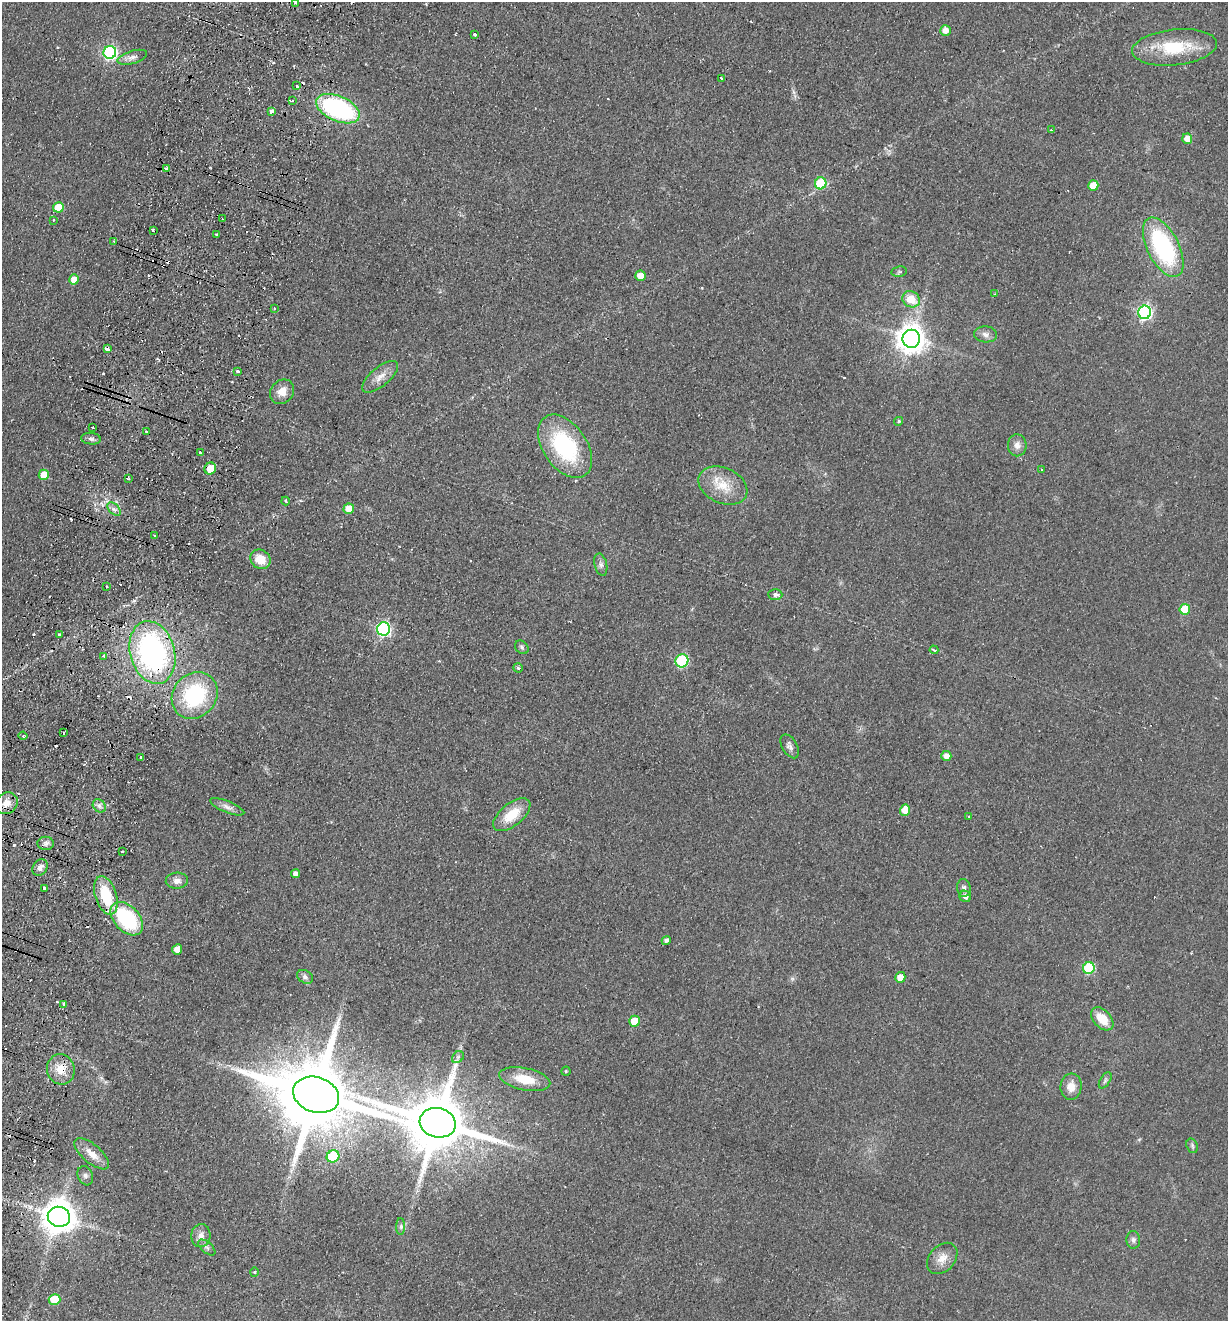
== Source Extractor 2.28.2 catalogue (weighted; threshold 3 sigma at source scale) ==
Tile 7 of 4 x 4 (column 3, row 2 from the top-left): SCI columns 2767-3992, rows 2661-3979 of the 5406 x 5319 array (HDU 1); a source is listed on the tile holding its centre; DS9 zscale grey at full resolution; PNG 1230 x 1323 px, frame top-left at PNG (2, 2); each listed source drawn as its Kron ellipse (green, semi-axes under 4 px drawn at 4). Shown black and unused: <1% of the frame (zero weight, under 2 of 3 exposures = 3% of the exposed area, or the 3 px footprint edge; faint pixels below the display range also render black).
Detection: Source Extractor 2.28.2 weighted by HDU 2 'WHT'; one run over the whole footprint, this tile lists its part. Background 0.0953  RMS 0.011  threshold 0.0479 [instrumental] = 3 sigma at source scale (4.5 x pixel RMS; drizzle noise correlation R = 1.50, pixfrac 1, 0.05/0.05 arcsec/px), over >= 5 px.
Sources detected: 147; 32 cosmic-ray / hot-pixel residue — neither listed nor drawn; the other 115 listed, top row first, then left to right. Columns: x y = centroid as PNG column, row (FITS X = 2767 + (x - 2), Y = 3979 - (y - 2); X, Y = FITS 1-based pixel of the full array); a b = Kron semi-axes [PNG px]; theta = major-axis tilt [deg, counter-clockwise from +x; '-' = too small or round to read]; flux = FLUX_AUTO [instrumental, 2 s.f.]
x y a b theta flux
296 3 3 2 - 1.1
945 31 5 5 - 9
474 35 3 3 - 4.5
1174 47 42 18 6 53
110 52 6 6 - 190
132 57 15 6 17 5.7
721 78 3 3 - 3.9
297 86 3 2 - 3.9
293 100 3 3 - 3.9
338 109 23 12 -24 170
272 111 3 3 - 14
1051 130 2 2 - 0.77
1187 139 5 5 - 10
166 169 4 3 - 5.6
821 183 6 5 - 56
1093 186 5 5 - 21
58 207 5 5 - 22
222 219 3 2 - 1.6
53 220 3 2 - 1.8
153 230 3 2 - 3
216 234 3 3 - 2.2
114 241 2 2 - 1.3
1163 247 32 16 -63 130
899 272 8 5 8 1.9
640 276 5 5 - 11
74 279 5 4 - 12
995 294 3 2 - 1
911 299 9 7 -34 19
274 308 3 2 - 1.1
1145 312 6 6 - 210
986 334 11 8 -3 5.5
911 339 9 8 - 1400
107 349 4 3 - 20
238 371 3 3 - 3.4
380 377 22 9 39 11
282 392 13 11 49 12
899 421 4 4 - 1.8
93 428 3 3 - 5.2
146 431 2 2 - 1.1
91 439 10 5 -5 3.3
1017 445 11 9 89 7.1
565 446 35 22 -56 100
200 453 3 3 - 3.8
210 469 6 5 - 18
1041 469 3 2 - 1.5
44 475 5 5 - 19
128 479 3 2 - 1.4
723 485 25 17 -24 28
286 501 4 3 - 1.4
114 509 8 5 -44 3.4
349 509 5 5 - 16
154 535 2 2 - 1.5
260 559 11 9 -39 20
601 565 11 6 -77 4
107 587 3 2 - 1.7
775 594 7 5 -3 4.2
1185 609 5 5 - 31
384 629 6 6 - 200
59 635 3 3 - 3.8
522 647 8 5 -47 2.4
934 650 4 3 - 3.1
152 652 32 22 -74 270
103 656 4 3 - 1.8
682 661 7 6 - 84
518 668 4 4 - 1.8
195 695 25 21 49 98
63 733 3 2 - 1.1
23 736 4 3 - 1.6
790 746 13 7 -59 4.9
946 756 5 5 - 7.6
141 757 3 3 - 5.3
6 803 12 10 35 10
99 806 7 5 -45 3.5
227 807 18 5 -22 5.9
905 810 5 5 - 15
512 815 22 11 39 28
969 817 3 2 - 1.7
46 843 8 7 - 4
122 851 3 2 - 1.3
40 867 9 6 57 5
295 874 4 4 - 5.3
177 881 11 8 4 6.4
45 888 3 3 - 9.6
964 888 9 7 -83 3.9
106 895 20 10 -72 45
965 896 6 5 - 5.1
127 919 19 12 -46 98
666 940 4 4 - 3.1
177 949 5 5 - 10
1089 968 6 5 - 82
305 977 8 6 -29 3.8
900 977 5 5 - 12
64 1004 3 3 - 4
1102 1019 13 8 -48 20
635 1021 5 5 - 21
458 1057 6 5 - 2.4
61 1069 15 14 - 18
566 1071 4 4 - 1.5
525 1079 26 11 -12 26
1105 1080 9 5 57 2.6
1071 1087 13 10 85 11
316 1095 23 17 -19 15000
438 1123 18 14 -14 9000
1192 1146 7 5 -70 2.2
92 1154 21 9 -40 14
333 1156 6 6 - 67
85 1176 10 7 -68 3.8
59 1217 11 10 - 2200
401 1226 8 4 89 2.6
201 1236 11 9 86 6.7
1133 1240 9 7 -86 3.8
207 1247 10 5 -41 3.4
942 1258 18 12 48 12
254 1272 4 4 - 1.1
54 1299 6 5 - 29
Overlapping masked pixels (flux is a lower limit): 5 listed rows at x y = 338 109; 107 349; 152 652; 61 1069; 438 1123